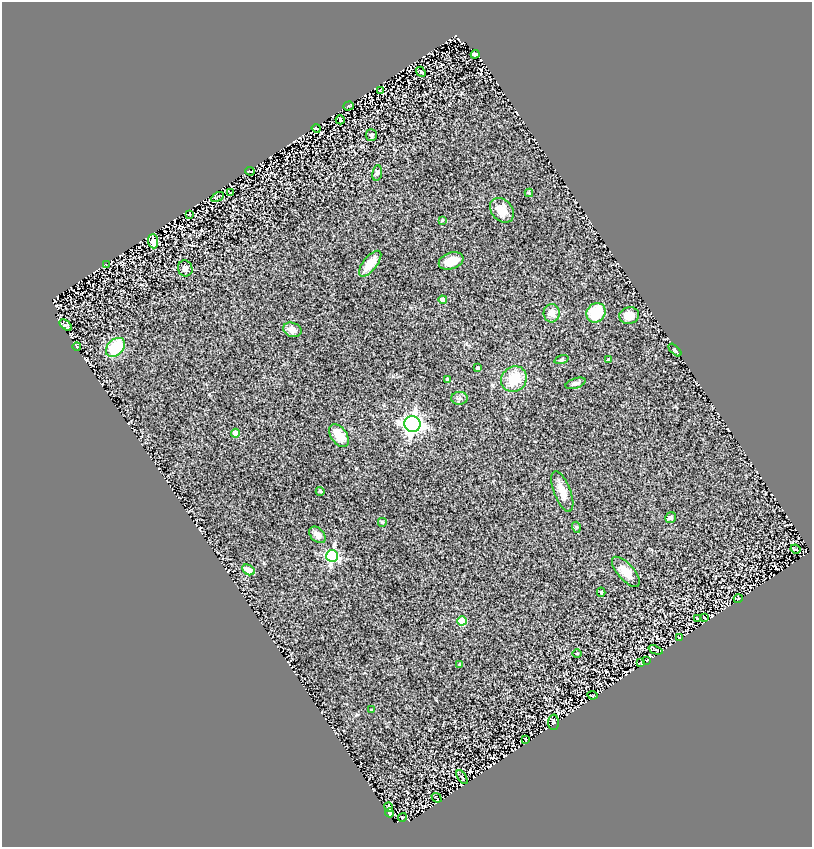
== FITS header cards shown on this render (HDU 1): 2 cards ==
NAXIS1  =                  810
NAXIS2  =                  845

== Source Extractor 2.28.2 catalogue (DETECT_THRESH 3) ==
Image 810 x 845 px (HDU 1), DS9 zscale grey, 1 PNG px = 1 image px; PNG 814 x 849 px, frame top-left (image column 1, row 845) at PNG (2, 2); each listed source drawn as its Kron ellipse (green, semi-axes under 4 px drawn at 4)
Background 1.86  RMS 0.1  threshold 0.314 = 3 sigma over >= 5 px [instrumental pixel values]
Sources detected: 69; all 69 listed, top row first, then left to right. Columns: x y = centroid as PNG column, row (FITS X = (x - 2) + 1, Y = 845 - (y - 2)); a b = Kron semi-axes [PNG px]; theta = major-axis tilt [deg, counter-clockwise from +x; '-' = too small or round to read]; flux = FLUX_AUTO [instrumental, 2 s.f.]
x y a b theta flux
475 54 4 4 - 43
421 72 5 3 - 13
380 90 4 2 - 6
349 106 5 2 - 6
340 120 4 2 - 6.6
316 128 4 2 - 7.9
371 135 6 5 - 14
250 171 5 2 - 6.6
377 173 7 5 79 13
231 193 3 2 - 4.2
529 193 4 4 - 8.4
217 197 7 2 29 7.4
502 210 14 10 -47 85
190 214 3 2 - 4.3
442 220 3 3 - 7.2
153 241 7 5 -85 180
451 261 13 8 19 90
370 264 16 7 51 120
106 265 4 2 - 4.7
185 268 8 7 - 25
443 300 4 4 - 58
552 313 9 8 - 51
596 313 10 9 - 220
629 315 10 8 14 62
66 325 7 4 -40 15
292 330 9 7 -20 55
77 347 4 2 - 4.1
115 347 11 8 45 320
675 350 8 4 -44 11
561 360 7 3 19 8.4
609 360 3 3 - 12
478 368 4 3 - 16
447 379 4 3 - 12
514 379 13 12 - 170
576 383 10 5 18 20
459 398 8 6 1 18
412 424 8 8 - 3400
235 433 4 4 - 100
339 436 13 8 -52 110
320 491 4 4 - 8.1
562 491 21 8 -69 78
671 518 6 5 - 15
382 522 5 5 - 9.5
576 527 5 3 - 6.7
317 535 9 6 -45 30
796 549 5 2 - 6.2
332 556 6 6 - 990
248 570 7 5 -29 60
626 572 19 8 -49 83
601 592 4 3 - 7.9
738 599 4 3 - 5.1
704 617 3 2 - 4.6
697 618 3 2 - 4.6
462 621 4 4 - 220
680 638 3 2 - 6.1
655 650 7 3 -22 6.7
577 653 5 3 - 5.8
647 660 3 2 - 5.2
641 662 3 2 - 5.4
460 664 3 3 - 12
592 695 5 2 - 6.3
371 710 3 3 - 6.6
553 722 7 5 88 16
526 739 4 2 - 10
462 777 8 3 -56 8.5
437 798 5 2 - 5
389 807 5 4 - 25
390 813 4 3 - 23
402 817 4 4 - 5.2